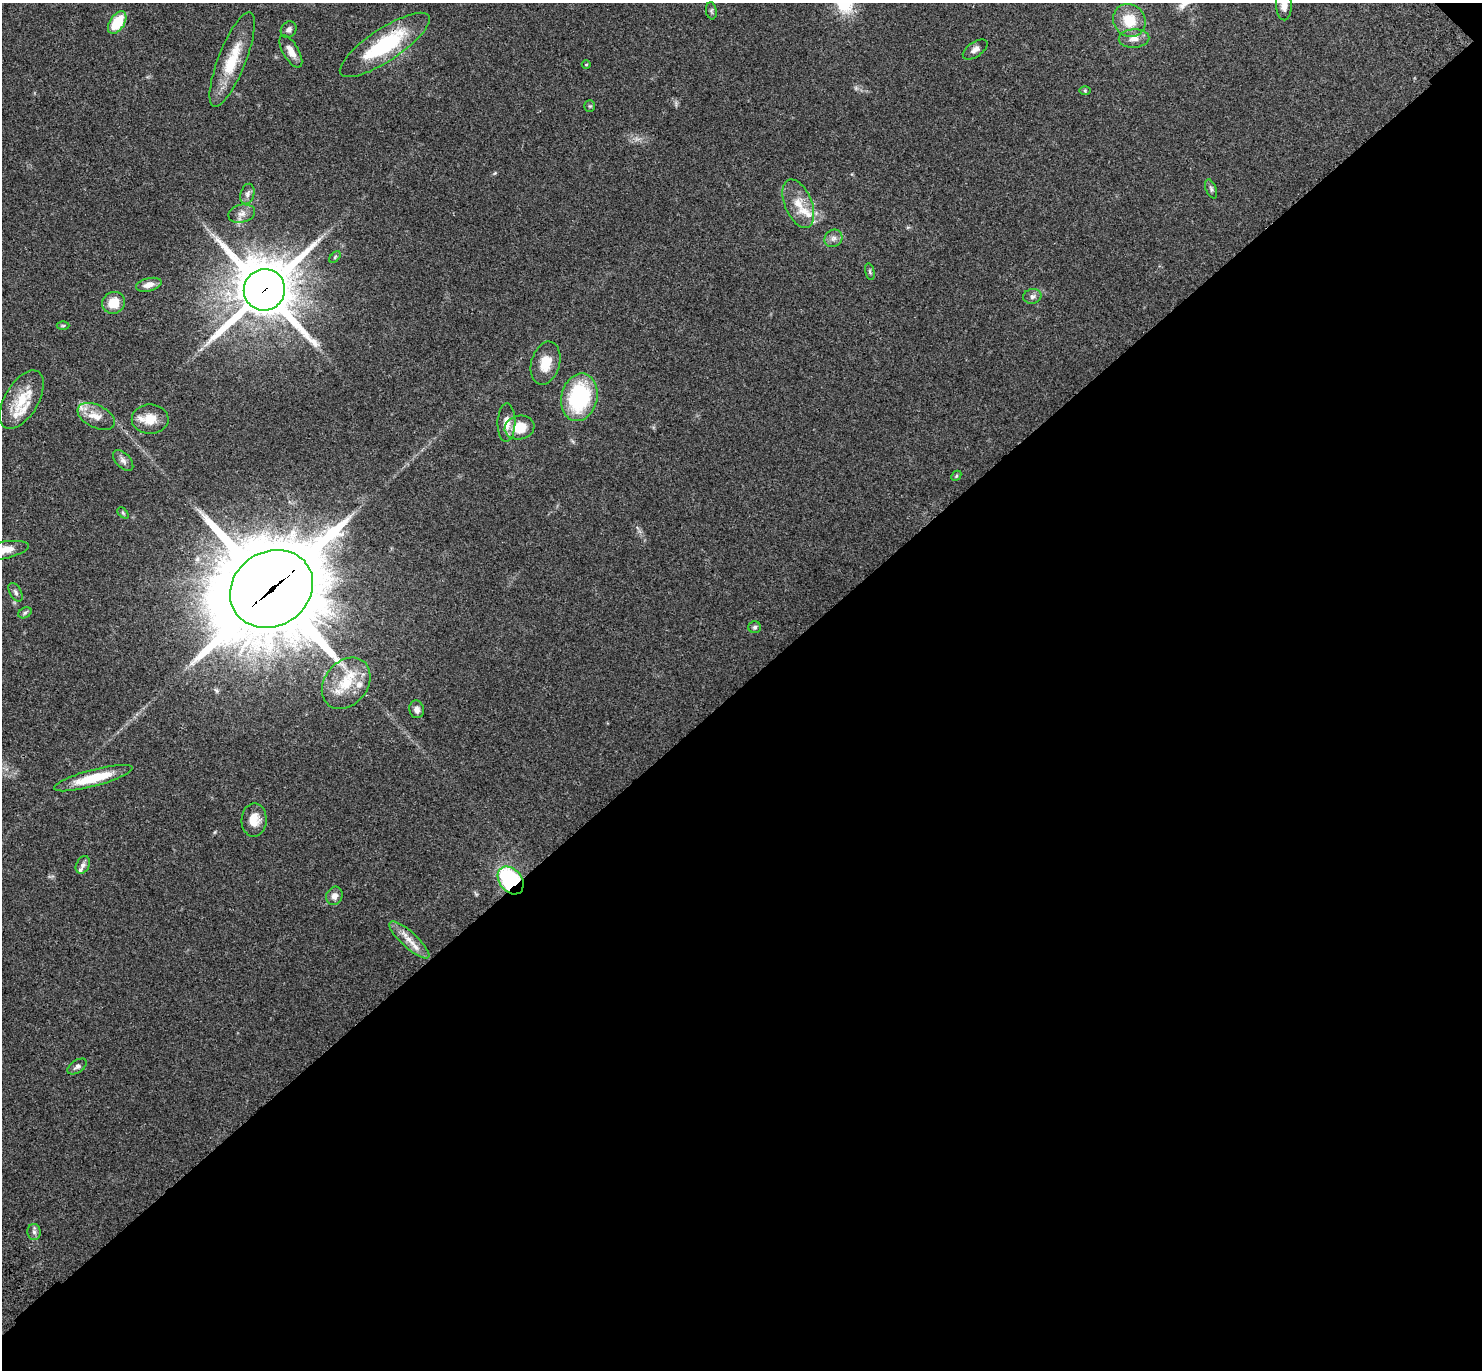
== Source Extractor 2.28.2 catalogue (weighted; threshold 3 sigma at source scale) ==
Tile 12 of 4 x 4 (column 4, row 3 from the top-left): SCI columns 4541-6020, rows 1642-3009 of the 6141 x 6133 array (HDU 1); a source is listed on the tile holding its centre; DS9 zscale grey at full resolution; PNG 1484 x 1372 px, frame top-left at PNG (2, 3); each listed source drawn as its Kron ellipse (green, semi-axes under 4 px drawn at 4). Shown black and unused: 50% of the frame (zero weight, under 3 of 4 exposures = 6% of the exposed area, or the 3 px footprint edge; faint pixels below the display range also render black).
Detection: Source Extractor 2.28.2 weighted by HDU 2 'WHT'; one run over the whole footprint, this tile lists its part. Background 0.0512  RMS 0.0054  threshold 0.0244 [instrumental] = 3 sigma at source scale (4.5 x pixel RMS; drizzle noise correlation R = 1.50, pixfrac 1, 0.05/0.05 arcsec/px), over >= 5 px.
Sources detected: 60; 10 inside a brighter listed object's ellipse — not listed separately; the other 50 listed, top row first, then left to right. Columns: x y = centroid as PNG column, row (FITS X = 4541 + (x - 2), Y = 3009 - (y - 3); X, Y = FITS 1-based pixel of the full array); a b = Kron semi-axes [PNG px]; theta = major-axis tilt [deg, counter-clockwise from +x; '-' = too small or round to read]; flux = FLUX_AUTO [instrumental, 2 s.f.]
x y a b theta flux
1284 5 15 8 -89 5
711 11 8 5 -81 0.96
1129 20 17 15 -53 13
117 22 12 7 56 16
289 30 9 7 47 1.9
1134 38 15 9 3 4.2
385 45 53 16 33 43
975 49 14 7 34 2.7
291 51 18 8 -60 5.3
232 60 51 14 68 19
586 64 4 3 - 0.46
1085 91 6 4 -1 0.66
590 106 5 5 - 0.71
1211 189 10 5 -69 1.2
247 194 10 7 74 2.1
798 204 25 13 -68 9.2
242 214 13 9 14 3.3
833 238 9 8 - 2.3
335 257 7 4 46 0.72
870 272 8 4 -77 0.88
149 285 13 6 13 3.6
264 290 21 20 - 3100
1032 296 9 7 12 1.9
114 303 12 10 30 8.8
63 326 6 4 0 0.79
545 363 22 14 74 9.3
579 397 24 18 77 49
22 400 32 17 59 15
96 416 20 11 -27 6.6
150 419 18 14 1 8.2
506 423 19 9 88 5.5
520 428 15 12 10 11
123 460 13 7 -47 2.2
956 476 6 4 47 0.7
123 513 6 4 -46 0.72
2 551 27 8 11 8
271 589 43 37 33 7700
16 592 10 5 -59 1.4
25 613 7 5 31 0.88
755 627 6 6 - 1.1
346 683 28 21 52 20
417 709 9 7 -78 2.4
93 778 40 8 15 17
254 820 16 12 88 7.2
83 865 9 6 62 1.8
511 880 15 11 -52 64
334 896 9 8 - 3
409 940 26 8 -42 6.5
77 1066 11 6 33 1.6
34 1232 8 6 -87 1.5
Overlapping masked pixels (flux is a lower limit): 4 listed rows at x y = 385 45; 264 290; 271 589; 511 880
Isophote crosses this tile's border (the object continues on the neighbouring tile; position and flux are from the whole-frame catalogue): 2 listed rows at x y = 1284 5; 2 551